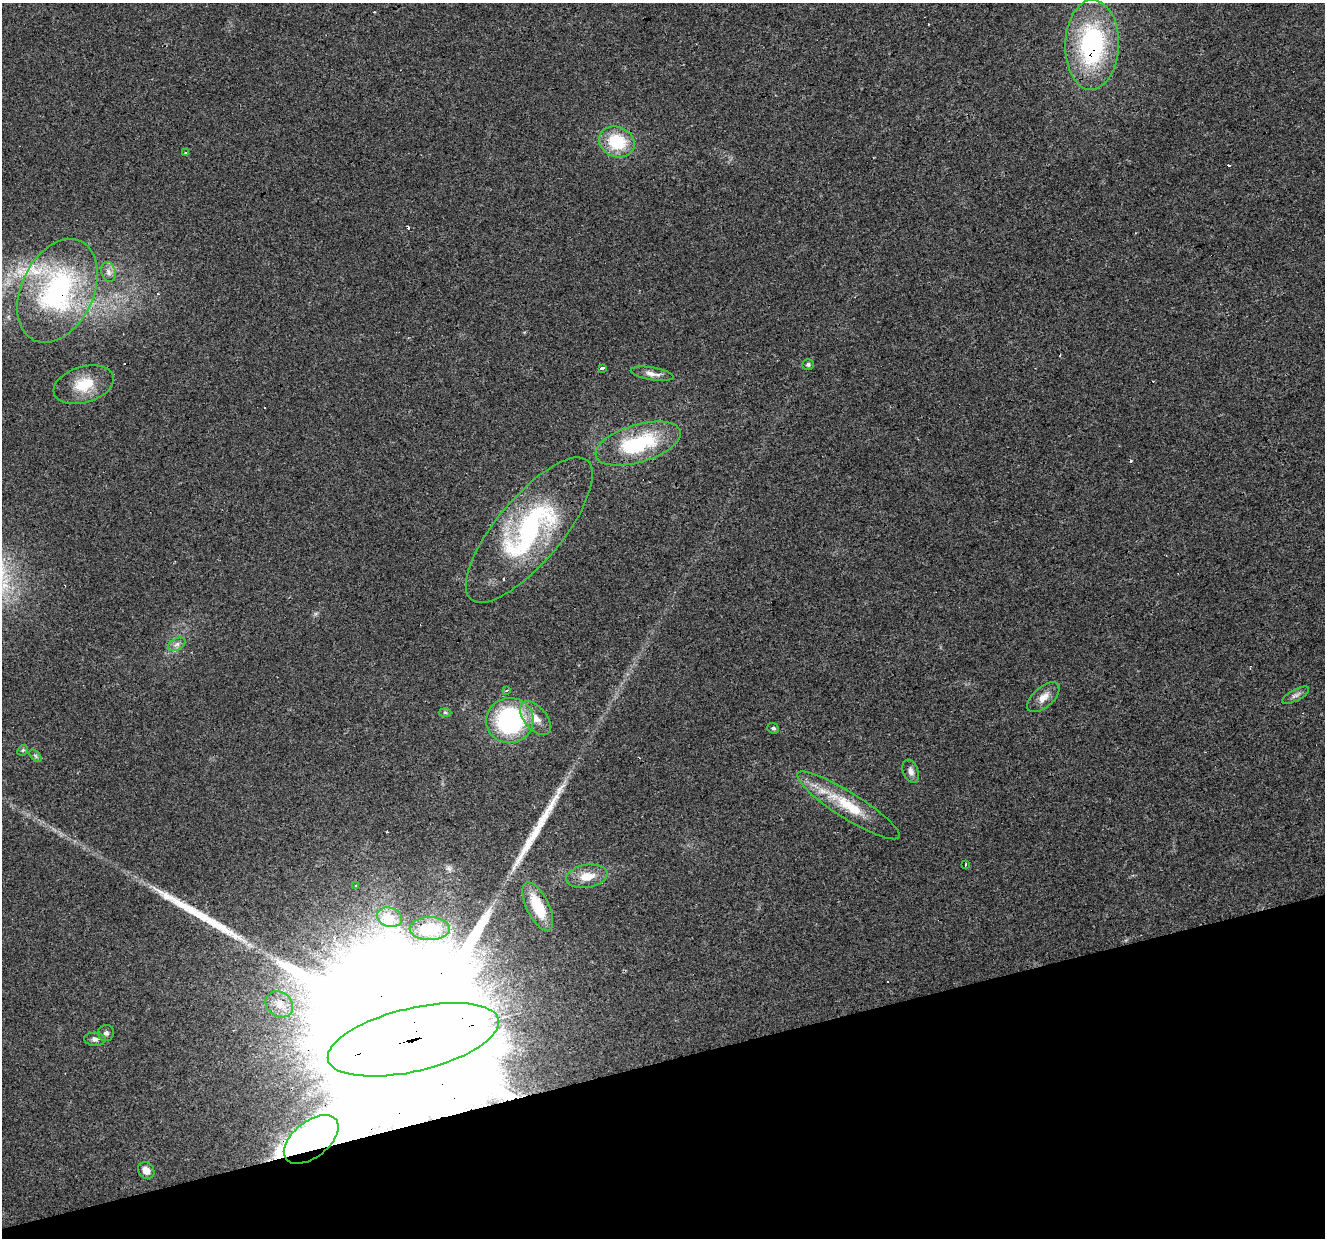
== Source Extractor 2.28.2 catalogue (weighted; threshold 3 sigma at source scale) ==
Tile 14 of 4 x 4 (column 2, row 4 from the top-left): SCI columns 1324-2646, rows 104-1339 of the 5293 x 5105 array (HDU 1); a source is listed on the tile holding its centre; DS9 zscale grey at full resolution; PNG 1327 x 1240 px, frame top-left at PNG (2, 3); each listed source drawn as its Kron ellipse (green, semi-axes under 4 px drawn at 4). Shown black and unused: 14% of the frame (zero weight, under 3 of 4 exposures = <1% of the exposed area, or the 3 px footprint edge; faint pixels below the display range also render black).
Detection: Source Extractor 2.28.2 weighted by HDU 2 'WHT'; one run over the whole footprint, this tile lists its part. Background 0.0222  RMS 0.0032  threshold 0.0146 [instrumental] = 3 sigma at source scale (4.5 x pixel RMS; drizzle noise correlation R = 1.50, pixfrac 1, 0.0396/0.0396 arcsec/px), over >= 5 px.
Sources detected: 51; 1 inside a brighter object's white glare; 10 cosmic-ray / hot-pixel residue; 3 long thin detections or spike segments (spike, bleed or trail) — neither listed nor drawn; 2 inside a brighter listed object's ellipse — not listed separately; the other 35 listed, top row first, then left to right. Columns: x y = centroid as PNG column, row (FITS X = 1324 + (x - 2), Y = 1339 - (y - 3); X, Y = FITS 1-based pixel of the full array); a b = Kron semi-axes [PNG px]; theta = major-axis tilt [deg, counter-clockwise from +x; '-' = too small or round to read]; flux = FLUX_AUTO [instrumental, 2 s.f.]
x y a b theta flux
1092 45 45 27 88 48
617 142 18 15 -23 14
185 153 3 3 - 4.4
108 272 10 7 -75 1.6
57 291 55 36 64 60
808 364 6 5 - 0.7
602 368 4 3 - 2.5
652 374 22 6 -10 2.2
84 385 31 18 16 9.7
638 444 44 19 17 27
529 530 91 32 50 57
177 644 9 6 29 1.3
506 690 3 3 - 0.58
1296 695 15 5 27 1.3
1043 697 19 10 41 3.2
445 712 6 4 -2 0.48
535 718 20 11 -50 4.2
510 721 24 22 7 41
773 728 6 5 - 0.63
23 750 6 4 44 0.49
35 756 7 4 -45 0.6
911 771 12 7 -68 1.7
848 805 60 13 -32 14
965 864 3 3 - 0.88
587 876 21 11 9 5.3
356 886 3 3 - 0.64
538 906 26 11 -64 13
390 917 13 9 -15 2.4
430 929 20 11 0 15
279 1004 15 12 -36 4.3
106 1033 8 8 - 1
95 1039 11 6 -3 1.3
413 1040 87 31 13 73000
311 1139 32 18 38 22
146 1170 9 7 -49 2.5
Overlapping masked pixels (flux is a lower limit): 6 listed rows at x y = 1092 45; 57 291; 529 530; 538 906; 413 1040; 311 1139